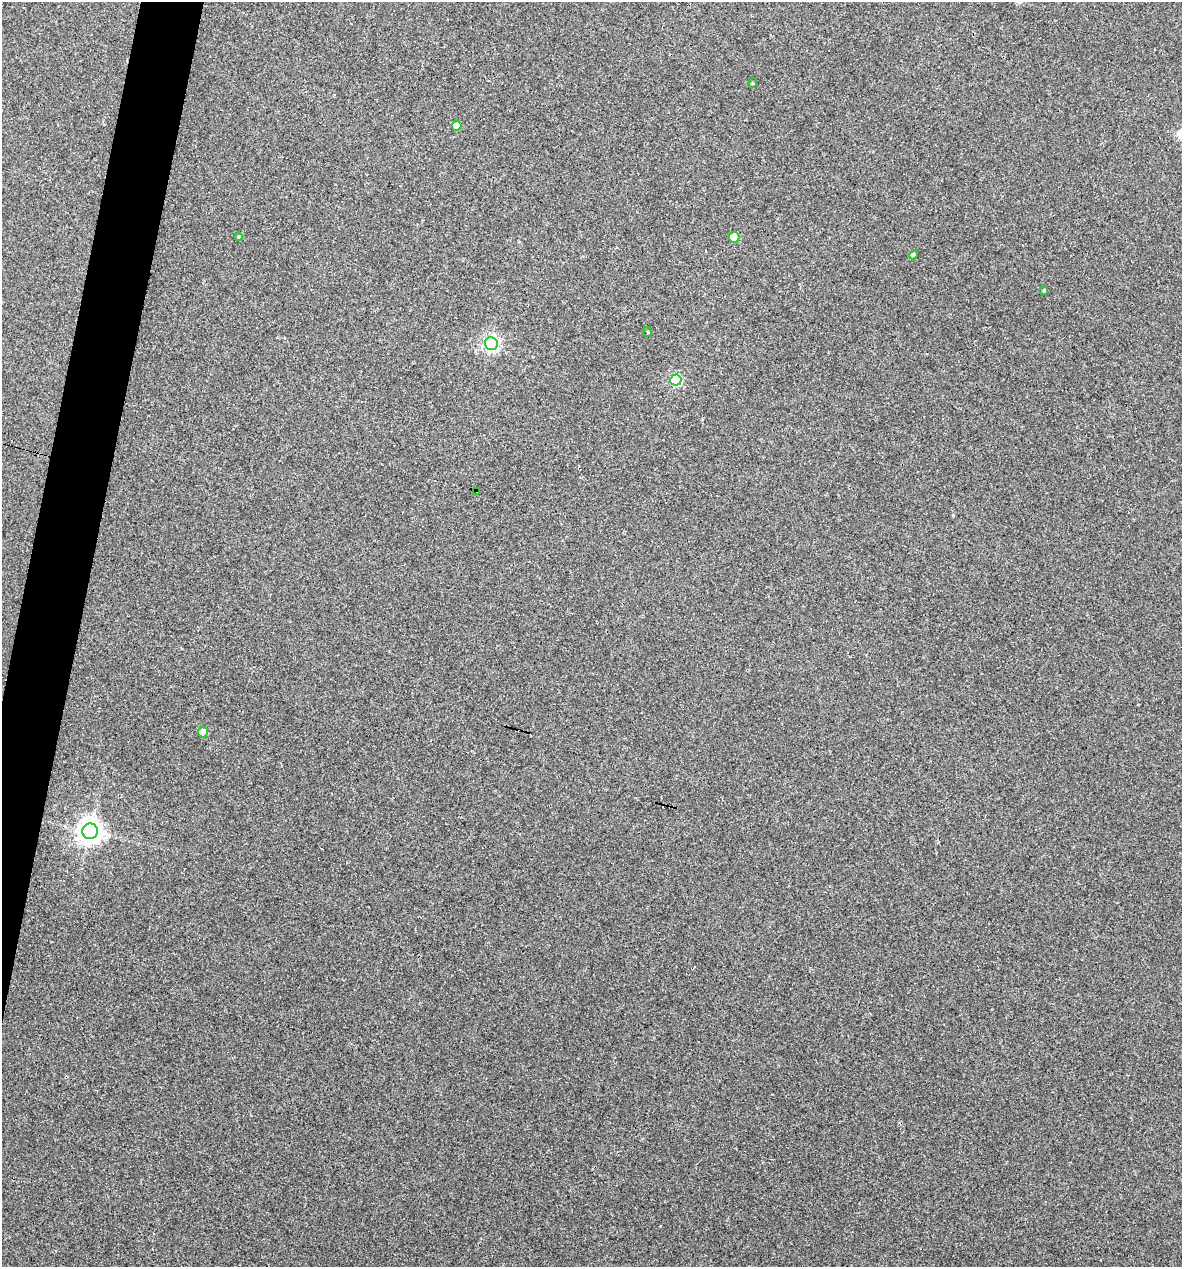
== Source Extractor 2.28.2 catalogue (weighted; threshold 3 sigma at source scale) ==
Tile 7 of 4 x 4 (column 3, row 2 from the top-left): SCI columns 2602-3781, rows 2533-3797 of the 5084 x 5064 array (HDU 1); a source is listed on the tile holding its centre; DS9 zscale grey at full resolution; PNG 1184 x 1269 px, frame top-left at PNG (2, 2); each listed source drawn as its Kron ellipse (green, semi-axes under 4 px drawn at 4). Shown black and unused: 4% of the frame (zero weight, under 3 of 4 exposures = <1% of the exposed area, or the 3 px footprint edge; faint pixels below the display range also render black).
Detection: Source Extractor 2.28.2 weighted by HDU 2 'WHT'; one run over the whole footprint, this tile lists its part. Background 0.0888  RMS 0.0058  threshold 0.026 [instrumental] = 3 sigma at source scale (4.5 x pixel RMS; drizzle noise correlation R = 1.50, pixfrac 1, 0.05/0.05 arcsec/px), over >= 5 px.
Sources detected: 12; all 12 listed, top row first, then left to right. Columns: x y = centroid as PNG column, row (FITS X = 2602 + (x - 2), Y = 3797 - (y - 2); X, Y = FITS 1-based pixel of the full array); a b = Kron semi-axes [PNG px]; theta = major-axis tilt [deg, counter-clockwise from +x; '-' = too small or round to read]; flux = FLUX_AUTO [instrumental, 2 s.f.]
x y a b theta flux
753 83 5 3 - 0.47
457 126 5 5 - 11
239 237 4 3 - 0.51
734 237 5 5 - 17
913 255 4 4 - 1.3
1044 290 3 3 - 0.95
648 332 5 3 - 0.5
491 343 6 6 - 160
676 380 5 5 - 42
477 491 4 3 - 5.9
203 732 5 5 - 9.6
90 831 8 7 - 520
Overlapping masked pixels (flux is a lower limit): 1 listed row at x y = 477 491
Unlisted compact peaks at least as high as the median listed source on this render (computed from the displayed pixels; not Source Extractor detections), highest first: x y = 953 515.